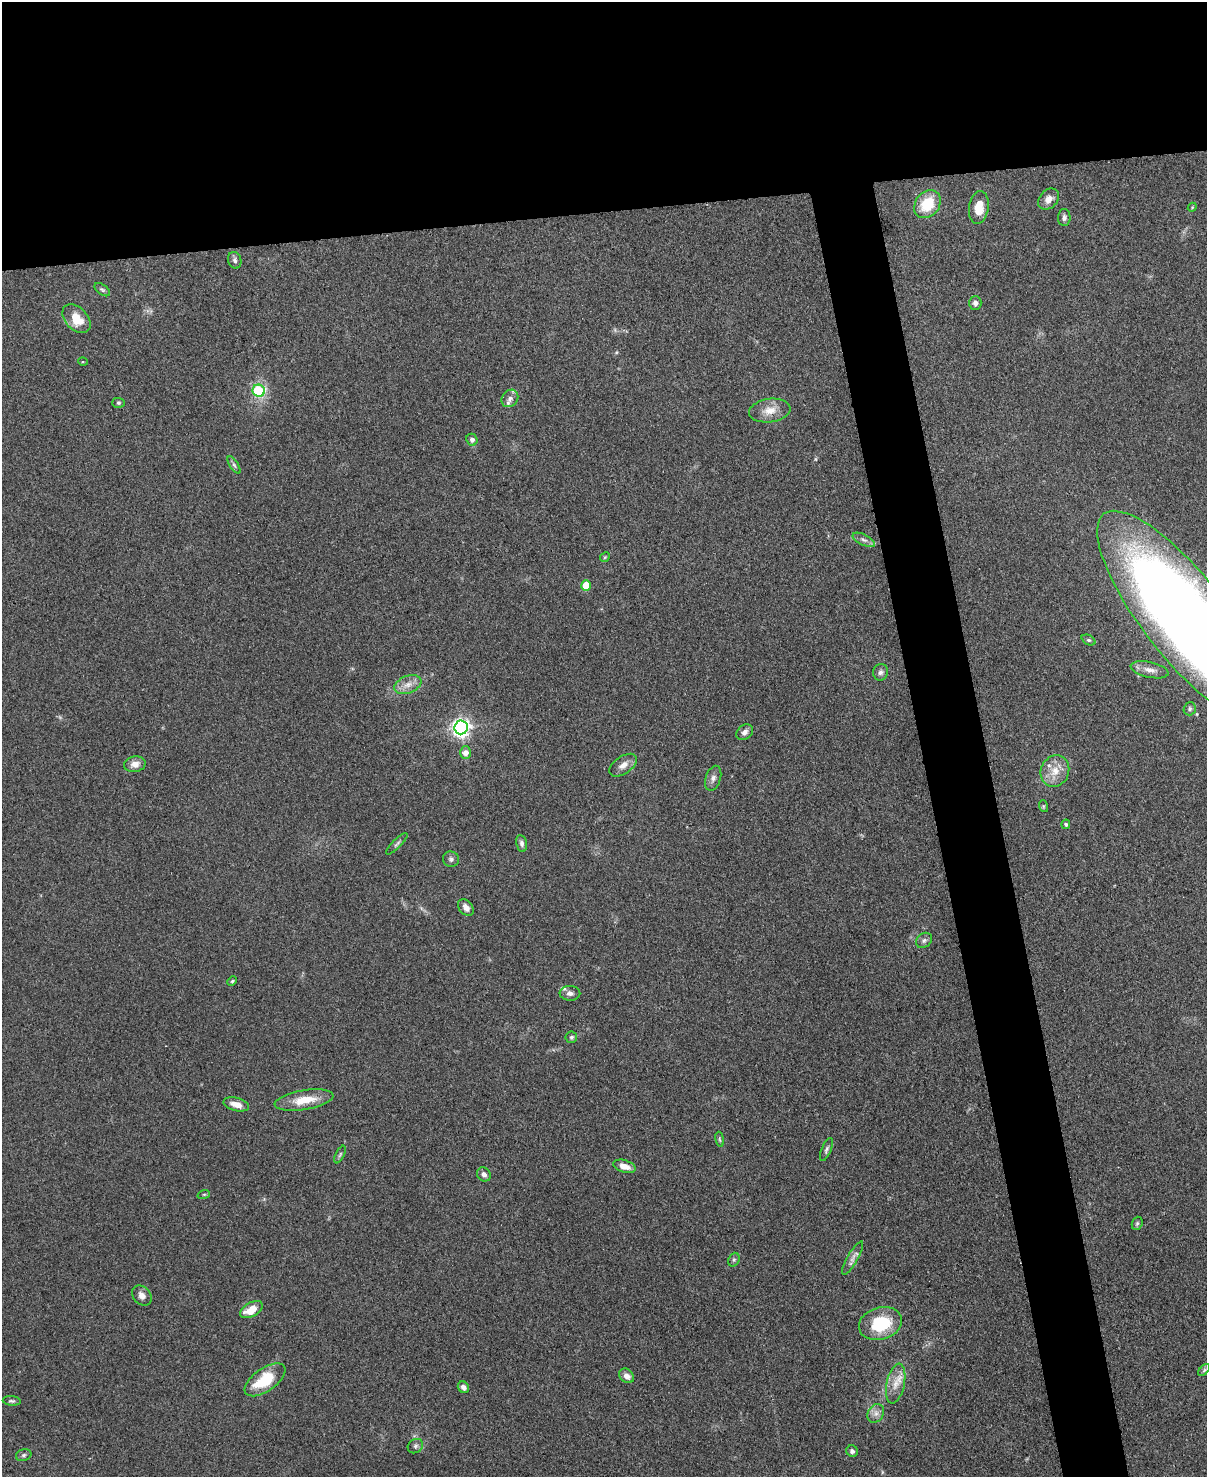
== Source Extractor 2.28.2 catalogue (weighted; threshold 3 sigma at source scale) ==
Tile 2 of 4 x 3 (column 2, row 1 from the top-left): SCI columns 1214-2418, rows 3087-4561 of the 4836 x 4812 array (HDU 1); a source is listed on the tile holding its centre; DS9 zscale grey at full resolution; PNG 1209 x 1479 px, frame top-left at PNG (2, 2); each listed source drawn as its Kron ellipse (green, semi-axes under 4 px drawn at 4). Shown black and unused: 19% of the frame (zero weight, under 3 of 4 exposures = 1% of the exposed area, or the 3 px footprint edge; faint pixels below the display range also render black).
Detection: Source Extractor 2.28.2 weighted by HDU 2 'WHT'; one run over the whole footprint, this tile lists its part. Background 0.349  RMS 0.01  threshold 0.045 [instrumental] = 3 sigma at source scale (4.5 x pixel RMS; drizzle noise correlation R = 1.50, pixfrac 1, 0.05/0.05 arcsec/px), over >= 5 px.
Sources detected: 69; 3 inside a brighter listed object's ellipse — not listed separately; the other 66 listed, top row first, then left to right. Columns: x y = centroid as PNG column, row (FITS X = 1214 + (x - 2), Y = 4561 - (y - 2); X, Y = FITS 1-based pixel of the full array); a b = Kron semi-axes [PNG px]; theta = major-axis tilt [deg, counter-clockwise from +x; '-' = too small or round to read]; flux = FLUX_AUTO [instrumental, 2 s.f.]
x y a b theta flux
1049 199 12 9 47 7.5
927 204 15 12 52 32
1192 207 4 4 - 0.9
979 208 16 9 82 18
1064 218 8 6 88 3.1
235 260 8 6 -73 3
102 290 9 5 -37 2.1
975 303 7 6 - 4.1
76 319 17 11 -47 20
83 362 5 3 - 0.86
259 391 6 6 - 69
510 398 9 7 50 4.1
118 403 6 5 - 1.5
770 411 21 11 8 13
472 440 6 5 - 3.5
234 465 10 4 -58 2.2
864 540 12 5 -26 3.8
605 557 5 4 - 1.2
586 585 5 5 - 28
1184 616 130 41 -52 1700
1089 640 7 5 -25 1.7
1150 670 19 7 -12 8
881 672 8 7 - 3.6
408 685 14 8 21 8.9
1190 709 7 6 - 2
461 727 7 6 - 440
745 732 9 7 39 4.2
465 753 6 5 - 7.6
135 764 11 8 10 6.6
623 765 16 8 34 7.3
1055 771 16 14 65 15
713 778 13 7 72 4.7
1043 806 6 4 -72 1.3
1066 824 5 4 - 1.5
522 843 8 5 -78 2.8
397 844 14 3 45 2.2
451 859 8 7 - 3
466 907 9 6 -53 5.4
924 940 9 7 40 3
232 981 5 4 - 1.4
570 993 10 7 -3 4.1
571 1037 6 5 - 1.9
304 1100 30 9 9 23
236 1104 13 6 -15 9
720 1139 8 3 -80 1.4
826 1150 12 5 67 2.6
340 1154 9 4 63 2
624 1166 11 6 -17 9.5
484 1174 7 6 - 3.6
204 1194 6 4 19 1.2
1137 1223 7 5 69 1.6
853 1258 19 5 60 5.4
734 1260 7 5 69 2
142 1296 11 8 -47 5.7
251 1310 12 7 30 18
880 1323 22 16 16 49
1204 1370 7 4 46 1.7
627 1376 8 6 -41 5.6
265 1380 23 11 35 38
896 1384 20 9 78 12
463 1387 6 5 - 3.7
12 1401 9 4 -5 2.1
876 1413 10 7 58 5.4
415 1446 8 6 36 2.8
852 1451 6 5 - 2.7
24 1455 8 5 17 2.3
Isophote crosses this tile's border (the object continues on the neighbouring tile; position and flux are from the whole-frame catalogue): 1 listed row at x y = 1184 616